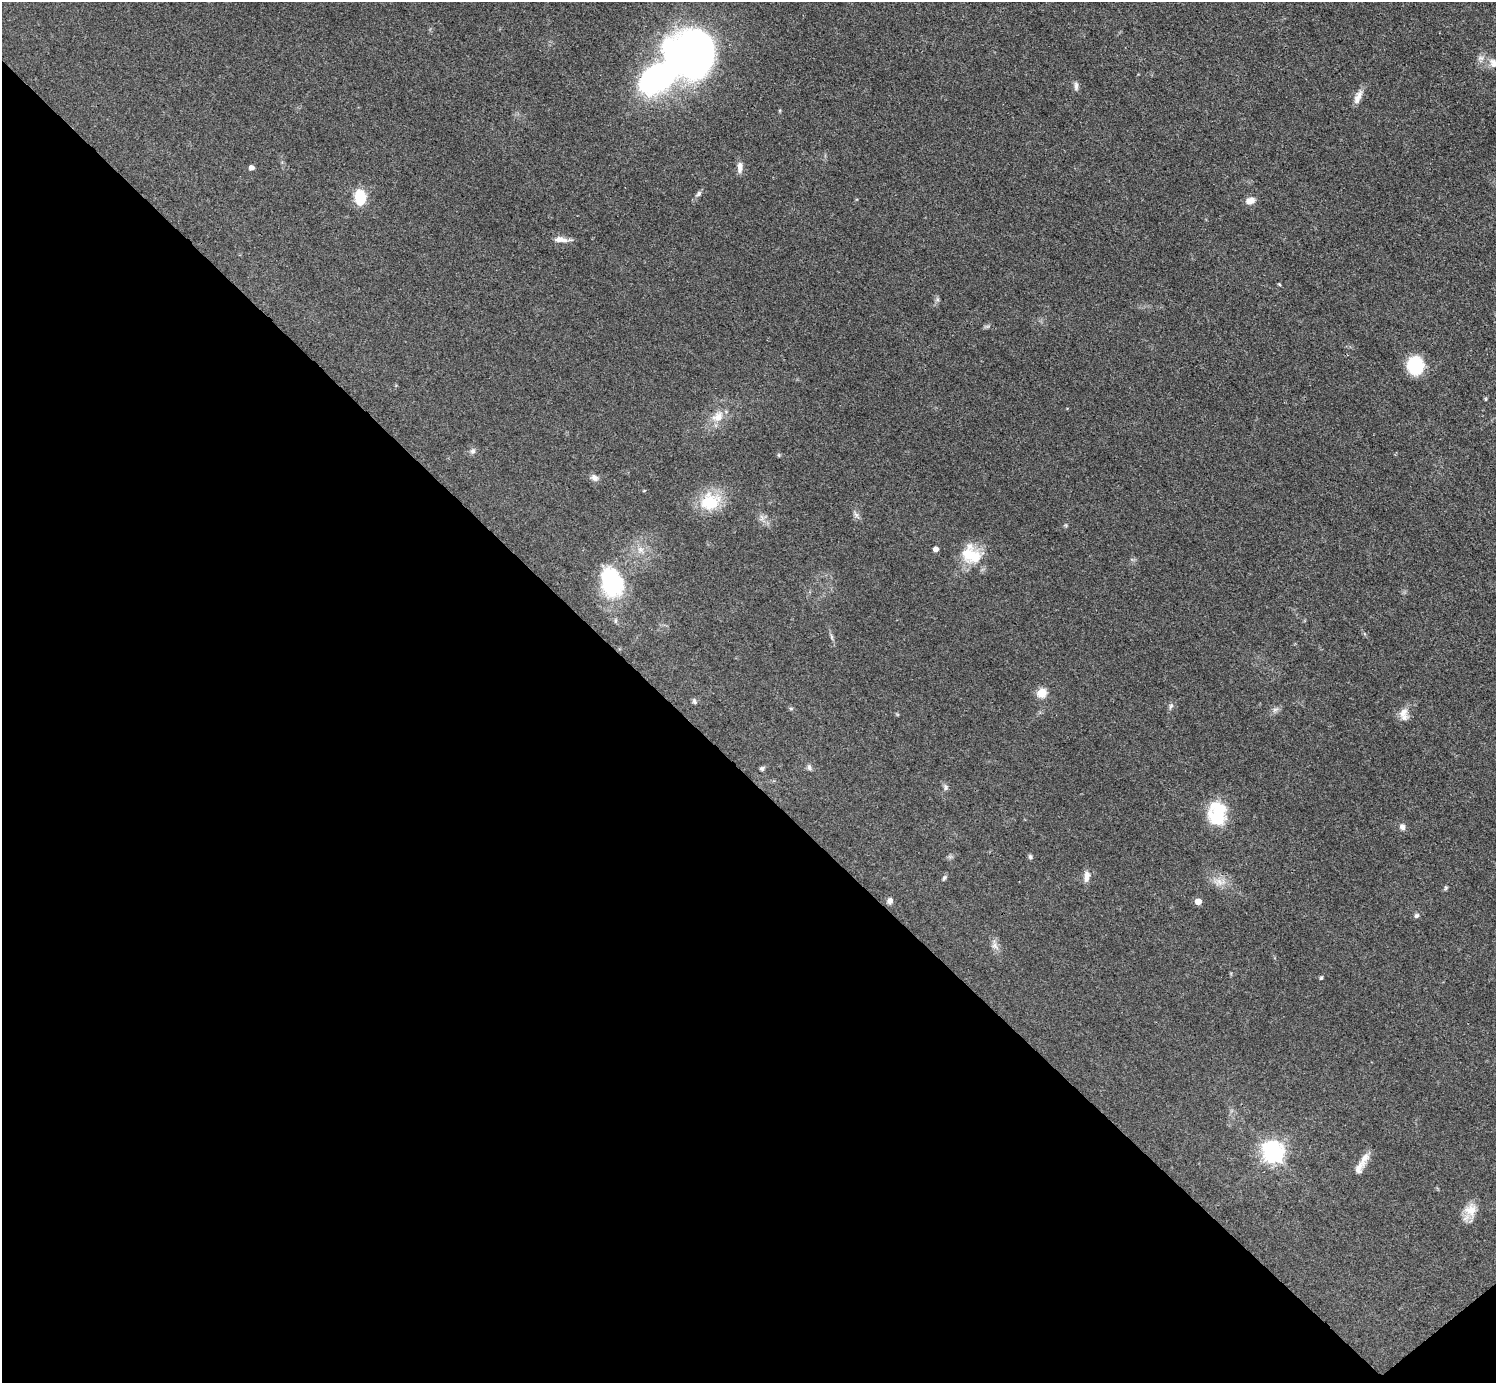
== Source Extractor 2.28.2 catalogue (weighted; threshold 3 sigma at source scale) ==
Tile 14 of 4 x 4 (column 2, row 4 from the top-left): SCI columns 1496-2989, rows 300-1680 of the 5980 x 5979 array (HDU 1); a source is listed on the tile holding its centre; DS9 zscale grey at full resolution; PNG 1498 x 1385 px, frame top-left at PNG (2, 2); no overlay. Shown black and unused: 44% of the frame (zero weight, under 3 of 4 exposures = <1% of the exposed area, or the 3 px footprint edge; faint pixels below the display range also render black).
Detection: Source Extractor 2.28.2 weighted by HDU 2 'WHT'; one run over the whole footprint, this tile lists its part. Background 0.0514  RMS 0.005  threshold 0.0223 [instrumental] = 3 sigma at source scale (4.5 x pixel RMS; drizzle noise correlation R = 1.50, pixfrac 1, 0.05/0.05 arcsec/px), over >= 5 px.
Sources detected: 57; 2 inside a brighter object's white glare — not listed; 3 inside a brighter listed object's ellipse — not listed separately; the other 52 listed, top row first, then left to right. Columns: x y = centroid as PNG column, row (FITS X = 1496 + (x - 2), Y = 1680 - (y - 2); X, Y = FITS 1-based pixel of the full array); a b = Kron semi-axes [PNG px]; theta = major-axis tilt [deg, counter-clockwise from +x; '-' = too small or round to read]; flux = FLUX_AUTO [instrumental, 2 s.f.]
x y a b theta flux
694 54 38 34 29 280
1481 58 9 7 0 2
1493 63 13 10 -65 3.5
1076 86 13 5 90 1.7
1358 97 19 7 65 4
740 167 15 7 88 2.9
251 168 4 4 - 2.5
699 193 8 6 49 1.3
360 197 11 8 -85 23
1250 201 10 7 15 4.2
561 239 19 6 -4 4.1
1279 284 5 3 - 0.52
937 299 7 4 -71 0.98
987 326 7 4 -18 0.85
1415 365 18 16 -81 21
718 417 18 13 36 7
472 451 8 7 - 1.6
779 455 6 4 -89 0.52
594 478 10 8 -29 2.3
710 502 23 18 23 22
856 515 9 6 -54 1.6
762 518 9 6 -72 2
936 549 4 4 - 3.2
640 550 10 9 - 3.4
972 556 27 23 -58 17
612 582 29 20 -72 50
615 621 8 4 90 0.87
832 637 11 4 -79 1.3
1042 693 13 12 - 5.3
694 701 8 5 -62 1
1171 706 9 5 60 1.3
791 709 6 4 0 0.66
1275 710 9 6 29 1.7
1403 712 15 10 49 4.3
809 767 8 5 -60 1.4
762 769 6 6 - 0.92
945 787 9 7 90 1.5
1219 811 26 21 -59 19
1402 827 7 7 - 2.1
1030 857 6 5 - 0.95
1087 876 15 7 83 3.6
944 878 8 5 66 1
1219 882 20 11 -6 5.9
1446 888 6 5 - 0.75
890 901 8 7 - 2
1198 902 5 5 - 5.7
1416 916 6 6 - 1.2
995 945 16 8 -68 3
1321 978 5 4 - 0.67
1273 1152 8 7 - 310
1359 1168 22 11 62 4.6
1470 1210 18 16 71 7.4
Isophote crosses this tile's border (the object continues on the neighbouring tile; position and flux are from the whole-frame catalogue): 1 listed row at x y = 1493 63